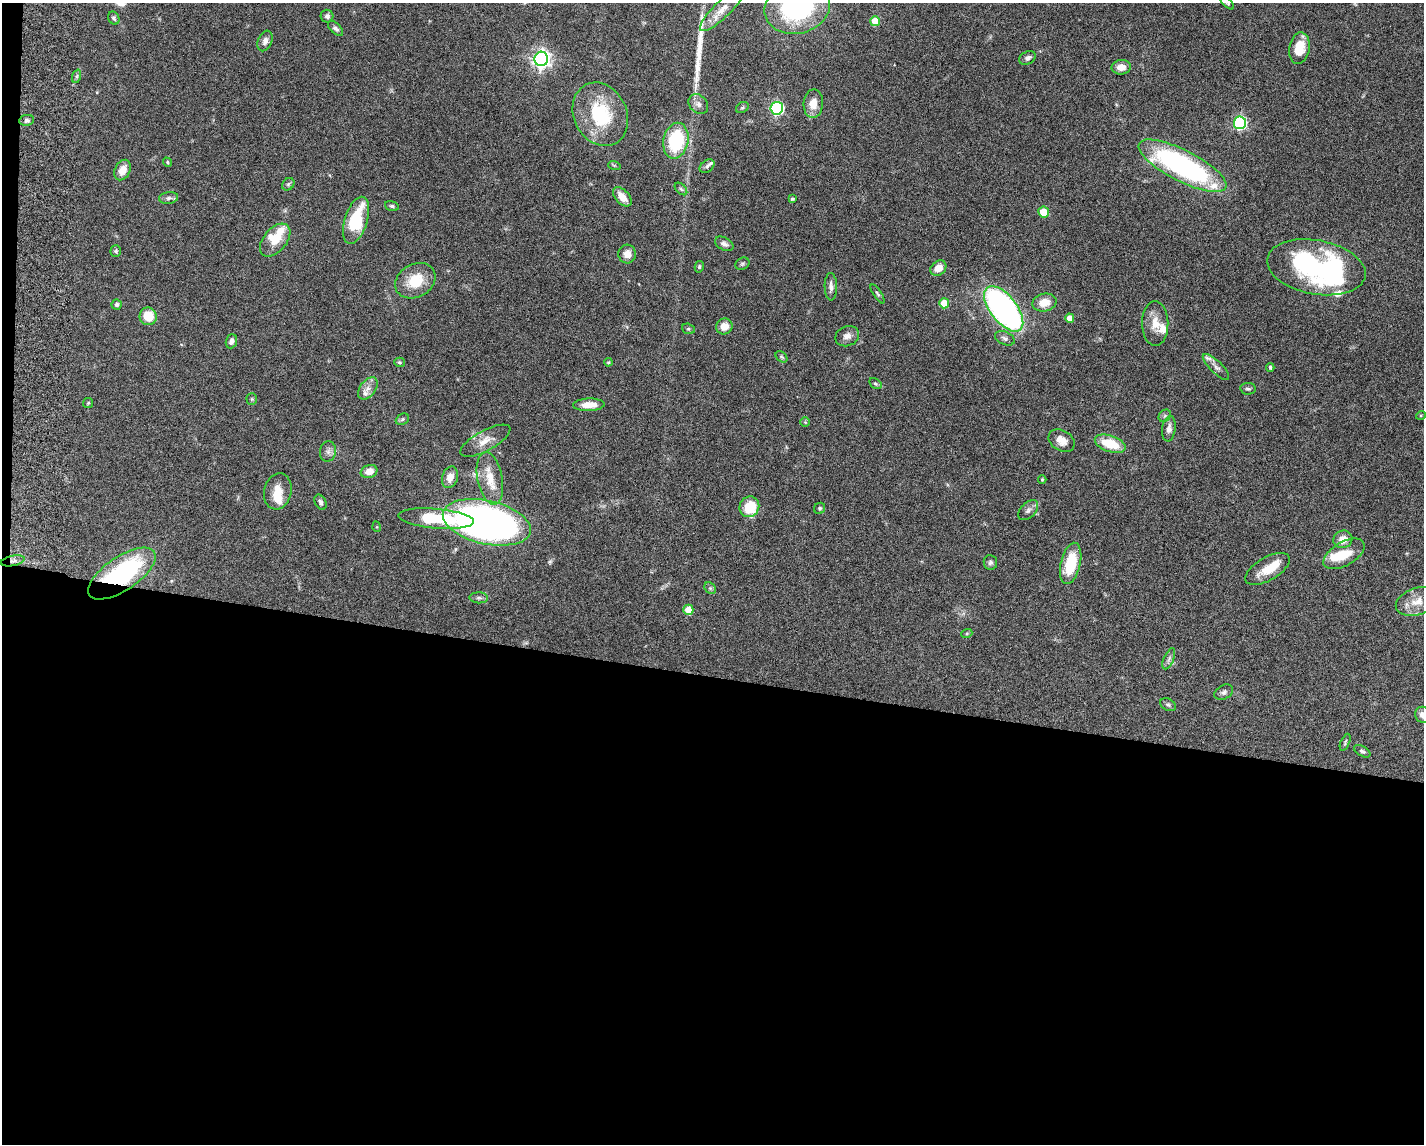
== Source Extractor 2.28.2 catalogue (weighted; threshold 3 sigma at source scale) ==
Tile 10 of 3 x 4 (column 1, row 4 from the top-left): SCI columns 278-1699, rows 12-1153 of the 4711 x 4593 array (HDU 1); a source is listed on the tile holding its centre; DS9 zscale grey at full resolution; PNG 1426 x 1146 px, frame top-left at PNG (2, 3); each listed source drawn as its Kron ellipse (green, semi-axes under 4 px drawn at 4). Shown black and unused: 42% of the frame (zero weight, under 5 of 9 exposures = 3% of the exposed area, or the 3 px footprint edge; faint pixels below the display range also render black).
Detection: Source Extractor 2.28.2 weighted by HDU 2 'WHT'; one run over the whole footprint, this tile lists its part. Background 0.0589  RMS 0.003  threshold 0.0124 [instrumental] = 3 sigma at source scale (4.09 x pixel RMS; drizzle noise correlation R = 1.36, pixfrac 0.8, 0.05/0.05 arcsec/px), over >= 5 px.
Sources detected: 123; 1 too faint to see at this stretch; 5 inside a brighter object's white glare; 1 long thin detection or spike segment (spike, bleed or trail) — neither listed nor drawn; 9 inside a brighter listed object's ellipse — not listed separately; the other 107 listed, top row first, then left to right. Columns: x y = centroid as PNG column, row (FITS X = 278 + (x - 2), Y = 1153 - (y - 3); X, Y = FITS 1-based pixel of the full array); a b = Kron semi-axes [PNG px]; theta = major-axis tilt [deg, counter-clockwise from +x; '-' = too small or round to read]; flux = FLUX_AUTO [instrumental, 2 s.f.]
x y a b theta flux
1227 3 8 4 -42 0.5
797 7 33 26 15 38
722 9 30 8 45 3.1
327 16 6 6 - 0.76
114 18 7 5 -61 0.56
875 21 5 5 - 6.4
335 28 9 5 -43 0.76
265 41 10 7 70 1.3
1299 48 16 10 80 5.9
1028 58 9 6 26 1
541 59 7 7 - 120
1121 67 9 7 7 2.7
77 76 7 4 71 0.49
698 104 11 8 -48 1.4
813 104 14 9 86 3.8
742 107 7 5 34 0.47
777 108 6 6 - 41
600 114 33 26 -64 17
27 120 7 5 10 0.66
1240 123 6 6 - 43
676 141 18 12 78 18
168 162 5 4 - 0.37
614 165 6 4 -19 0.39
707 166 8 5 39 0.76
1182 166 48 15 -27 59
123 170 11 7 62 2.7
288 184 7 5 45 0.54
681 189 7 4 -45 0.55
622 197 11 7 -48 3.1
169 198 9 6 8 0.79
792 199 4 3 - 0.33
392 206 7 4 -15 0.52
1044 212 5 5 - 5.9
356 220 24 11 72 14
275 240 19 11 50 4.9
724 244 10 6 -28 1.1
116 251 6 5 - 0.5
627 254 9 9 - 2.5
742 264 7 6 - 0.54
699 267 6 4 77 0.48
1316 267 50 27 -11 52
938 268 9 7 40 3
415 281 21 16 30 8
831 287 14 6 -89 1.4
877 294 11 4 -57 0.56
1044 302 12 9 14 3.6
944 303 5 5 - 5.4
117 305 5 5 - 0.7
1004 309 27 13 -52 92
148 316 9 8 - 5.7
1070 318 4 4 - 2.3
1155 323 22 13 -89 4.1
724 326 8 8 - 3
688 329 6 5 - 0.48
847 336 12 10 23 1.8
1005 338 10 6 -23 0.89
231 341 7 5 70 1.1
781 357 7 4 -41 0.44
399 362 5 4 - 0.38
608 362 4 3 - 0.29
1216 367 17 6 -44 1.3
1270 367 4 3 - 0.42
875 384 6 4 -33 0.46
368 388 12 7 53 1.7
1248 389 8 5 -9 0.62
252 399 5 5 - 0.41
88 403 5 5 - 0.36
589 405 16 6 2 3.6
1421 415 5 3 - 0.25
1165 416 7 5 45 0.54
402 419 7 5 23 0.54
805 422 5 5 - 0.32
1169 429 13 6 84 1.6
485 441 28 10 28 3.5
1061 441 14 10 -32 2.8
1110 444 16 8 -18 8.5
328 451 10 8 80 1.2
369 471 8 6 19 2.6
450 477 11 8 73 2.4
490 478 27 12 -79 5.4
1042 479 4 4 - 0.3
278 491 18 13 76 4.4
321 502 8 5 -62 0.77
749 507 10 9 - 8.8
820 508 6 5 - 0.46
1028 510 12 7 46 1
436 519 38 10 -5 17
487 522 45 21 -13 150
377 527 5 3 - 0.24
1343 539 9 8 - 2.8
1344 554 23 12 30 6.5
13 561 12 5 12 1.2
990 562 7 6 - 0.71
1071 563 21 10 77 11
1268 569 25 11 30 5.2
122 574 39 17 34 42
710 588 6 5 - 0.47
479 598 9 5 -2 0.73
1417 601 22 13 18 3.9
688 610 5 5 - 4.7
967 633 5 3 - 0.29
1169 659 11 5 66 0.85
1224 692 10 7 28 0.9
1168 705 8 5 -27 0.6
1423 715 9 7 -43 1.9
1345 742 9 4 67 0.49
1362 751 9 5 -30 0.62
Overlapping masked pixels (flux is a lower limit): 2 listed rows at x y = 13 561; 122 574
Isophote crosses this tile's border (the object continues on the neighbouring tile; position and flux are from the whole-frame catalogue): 3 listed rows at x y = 1227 3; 797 7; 1423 715